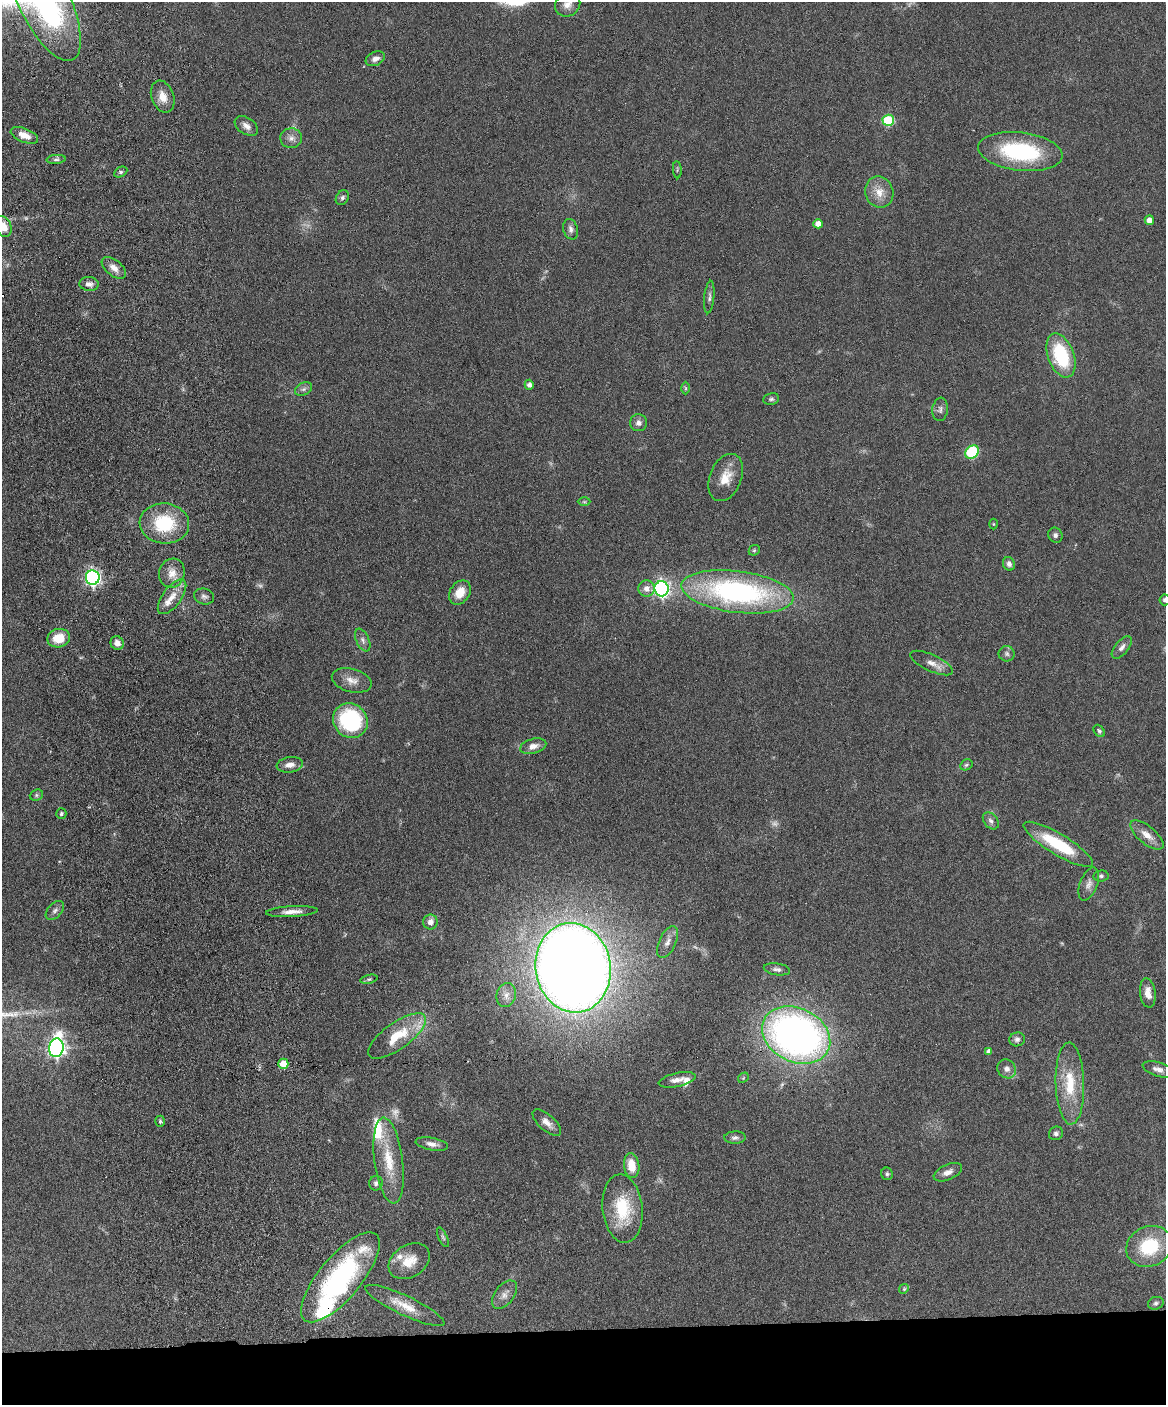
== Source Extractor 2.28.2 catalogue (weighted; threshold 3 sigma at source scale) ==
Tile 11 of 4 x 3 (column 3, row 3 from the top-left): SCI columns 2387-3550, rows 245-1647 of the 4773 x 4593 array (HDU 1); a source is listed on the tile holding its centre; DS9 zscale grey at full resolution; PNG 1168 x 1407 px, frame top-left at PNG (2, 2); each listed source drawn as its Kron ellipse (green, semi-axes under 4 px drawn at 4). Shown black and unused: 5% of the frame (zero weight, under 4 of 8 exposures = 3% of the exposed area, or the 3 px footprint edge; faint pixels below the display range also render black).
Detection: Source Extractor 2.28.2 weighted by HDU 2 'WHT'; one run over the whole footprint, this tile lists its part. Background 0.0802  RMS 0.0046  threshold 0.0187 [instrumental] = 3 sigma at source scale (4.09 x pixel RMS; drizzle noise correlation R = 1.36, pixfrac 0.8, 0.05/0.05 arcsec/px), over >= 5 px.
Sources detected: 120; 10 too faint to see at this stretch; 1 inside a brighter object's white glare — neither listed nor drawn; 6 inside a brighter listed object's ellipse — not listed separately; the other 103 listed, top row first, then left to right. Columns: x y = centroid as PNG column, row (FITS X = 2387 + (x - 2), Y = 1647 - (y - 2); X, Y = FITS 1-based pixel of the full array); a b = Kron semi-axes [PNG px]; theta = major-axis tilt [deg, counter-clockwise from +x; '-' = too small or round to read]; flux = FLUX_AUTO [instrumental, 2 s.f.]
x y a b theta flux
44 2 64 25 -64 100
568 4 13 11 32 3.5
375 59 10 7 25 2.1
163 97 16 11 -70 5.4
888 120 6 5 - 28
246 126 13 8 -33 2.6
24 135 14 7 -22 4
291 138 11 10 - 2.6
1020 152 42 19 -7 44
56 159 9 4 4 1
677 170 8 3 -86 0.65
121 172 7 5 26 0.92
879 192 16 14 -69 5.9
342 198 8 6 58 1.2
1149 220 5 4 - 2.5
818 224 5 4 - 3.5
3 227 11 8 -65 6.1
571 229 10 7 -74 1.8
114 268 14 7 -38 3.3
89 284 10 7 -3 2
709 297 16 5 85 1.5
1061 355 23 13 -70 28
529 385 5 4 - 1.7
685 388 6 4 -89 0.62
304 389 9 6 27 1.3
771 399 8 6 8 0.95
940 409 12 7 82 1.6
638 423 8 8 - 2.1
972 452 7 6 - 39
726 478 25 16 68 7.9
584 502 6 4 -1 0.64
164 523 25 20 -5 24
993 524 5 3 - 0.4
1055 535 8 7 - 1.3
754 550 6 5 - 0.61
1009 564 7 6 - 1.7
172 573 15 12 73 4.7
93 578 7 6 - 120
646 589 8 8 - 3
662 589 7 7 - 120
460 592 13 9 55 6.8
737 592 56 20 -7 100
204 596 10 8 -16 1.5
172 597 20 9 54 5
1165 600 5 5 - 1.2
59 638 11 9 13 8.6
363 640 12 6 -65 1.8
117 643 7 6 - 2.8
1122 647 13 6 51 2.2
1007 654 8 8 - 1.4
932 663 23 8 -25 3.8
352 680 20 11 -15 4.5
350 721 18 16 -47 44
1099 731 7 5 -53 0.84
533 746 13 7 15 3.2
290 765 13 7 9 2.9
966 765 6 5 - 0.76
36 795 7 5 22 0.74
61 814 5 5 - 0.89
991 821 9 6 -50 1.5
1147 835 20 8 -39 4.6
1058 844 40 10 -31 23
1101 876 7 5 8 0.96
1089 884 17 8 69 2.8
55 910 11 7 46 1.5
292 912 26 5 3 3.8
430 922 7 7 - 2.7
668 942 17 8 65 3.2
573 968 45 37 -79 950
777 969 13 6 -8 1.7
369 979 8 4 12 0.73
1148 993 15 8 -83 3.8
506 995 12 9 76 2.9
796 1035 35 27 -26 240
397 1036 34 13 36 14
1017 1039 8 7 - 1.6
56 1048 9 7 81 180
989 1051 4 4 - 1.6
283 1064 5 5 - 6.8
1007 1069 10 9 - 2.4
1158 1069 16 7 -17 2.5
743 1078 6 4 46 0.56
677 1080 19 6 12 3.5
1070 1084 41 14 -89 17
160 1121 5 4 - 0.73
547 1123 18 8 -41 3.4
1056 1133 7 6 - 1.2
735 1138 10 6 1 1.4
432 1144 16 6 -10 2.5
389 1161 43 14 -82 14
632 1166 12 7 -81 7.3
948 1172 15 7 23 2.9
887 1174 6 5 - 0.84
376 1183 7 7 - 1.2
622 1208 34 20 -84 20
443 1237 10 4 -66 0.77
1149 1246 23 20 25 22
409 1261 22 16 32 8.3
340 1277 56 21 50 69
904 1289 5 4 - 0.5
504 1295 16 9 53 3.2
1156 1303 8 6 18 1.1
405 1305 43 9 -25 8.9
Overlapping masked pixels (flux is a lower limit): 1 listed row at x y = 283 1064
Isophote crosses this tile's border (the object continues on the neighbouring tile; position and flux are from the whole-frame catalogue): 4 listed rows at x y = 44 2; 568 4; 3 227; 1165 600